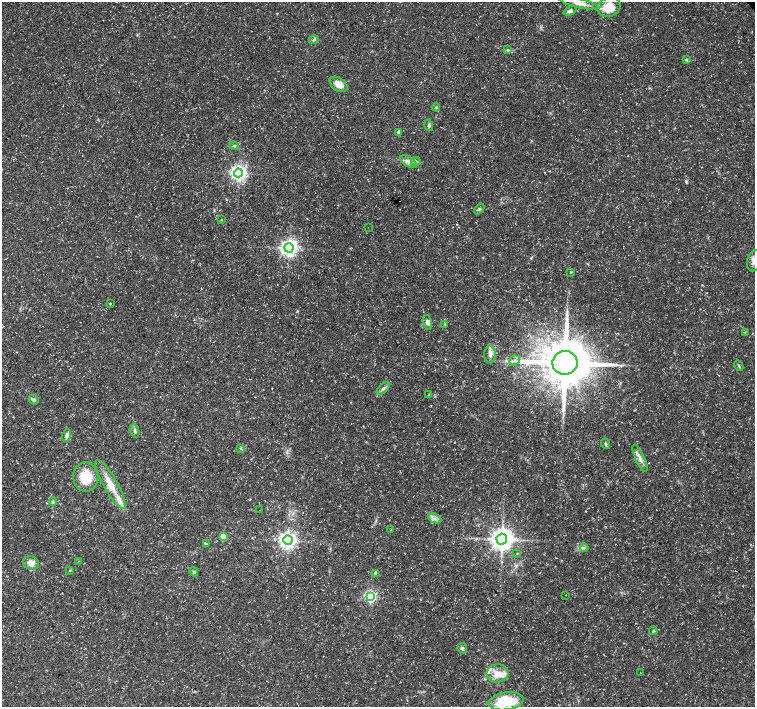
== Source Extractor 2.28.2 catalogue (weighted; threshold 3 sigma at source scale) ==
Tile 7 of 4 x 4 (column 3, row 2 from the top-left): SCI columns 3017-4522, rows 3041-4449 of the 6028 x 6015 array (HDU 1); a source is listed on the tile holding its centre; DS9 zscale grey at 2 x 2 block average (1 PNG px = mean of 2 x 2 image px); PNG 757 x 709 px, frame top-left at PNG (2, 2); each listed source drawn as its Kron ellipse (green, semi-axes under 4 px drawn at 4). Shown black and unused: <1% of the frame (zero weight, under 3 of 5 exposures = <1% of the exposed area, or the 3 px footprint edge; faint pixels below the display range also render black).
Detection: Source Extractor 2.28.2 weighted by HDU 2 'WHT'; one run over the whole footprint, this tile lists its part. Background 0.0414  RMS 0.0028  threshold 0.0125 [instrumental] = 3 sigma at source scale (4.5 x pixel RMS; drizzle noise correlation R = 1.50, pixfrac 1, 0.0396/0.0396 arcsec/px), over >= 5 px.
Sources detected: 63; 3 inside a brighter listed object's ellipse — not listed separately; the other 60 listed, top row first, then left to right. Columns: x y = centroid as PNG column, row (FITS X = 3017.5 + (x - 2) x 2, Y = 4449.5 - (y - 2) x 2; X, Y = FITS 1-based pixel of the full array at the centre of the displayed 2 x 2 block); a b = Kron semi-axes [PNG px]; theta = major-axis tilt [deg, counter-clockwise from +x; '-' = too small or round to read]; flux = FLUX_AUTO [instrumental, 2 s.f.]
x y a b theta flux
579 3 21 5 -14 5.7
609 7 12 9 25 13
570 11 7 4 23 2.3
314 40 5 3 - 1.2
507 50 3 3 - 0.83
686 60 4 3 - 0.71
339 84 10 6 -33 7.8
436 107 4 3 - 0.7
429 125 6 4 -75 1.3
399 132 3 3 - 4.8
234 146 4 3 - 0.82
416 161 5 4 - 1.4
408 162 9 5 -33 3.1
238 173 4 4 - 220
479 209 6 3 49 1.2
221 220 2 2 - 0.34
368 227 2 2 - 0.16
289 248 4 4 - 290
754 261 11 6 73 4.4
571 272 3 3 - 0.61
110 303 3 2 - 0.35
427 322 7 4 -75 2.3
445 324 3 3 - 0.53
745 332 3 2 - 0.43
490 354 9 5 -88 3.2
514 360 6 5 - 1.9
565 363 12 11 - 3300
739 366 6 2 -62 0.81
383 388 8 3 42 1.7
429 394 3 2 - 0.5
34 400 5 4 - 1.6
135 431 7 3 -78 1.2
67 435 6 4 72 2.2
606 444 5 3 - 0.92
240 448 3 3 - 0.64
640 458 15 4 -65 4.1
86 477 15 12 -89 17
110 484 28 7 -60 12
53 502 4 3 - 0.95
260 510 2 2 - 0.16
435 518 7 3 -26 1.8
391 530 3 2 - 0.58
223 537 3 3 - 22
502 539 5 5 - 650
288 540 4 4 - 280
206 544 3 2 - 0.54
584 548 4 3 - 1
517 554 4 2 - 0.4
78 561 3 2 - 0.26
31 563 8 6 -22 6.5
70 570 3 2 - 0.5
194 572 5 4 - 1
376 573 3 3 - 4.6
566 595 2 2 - 0.25
371 596 4 4 - 110
653 631 4 3 - 0.9
462 648 5 4 - 1.7
497 673 11 9 4 7.6
640 673 2 2 - 0.21
506 701 17 9 9 31
Isophote crosses this tile's border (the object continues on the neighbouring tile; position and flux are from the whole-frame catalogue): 2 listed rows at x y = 579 3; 754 261
Diffuse or blended objects may show on this block-average render without a row.